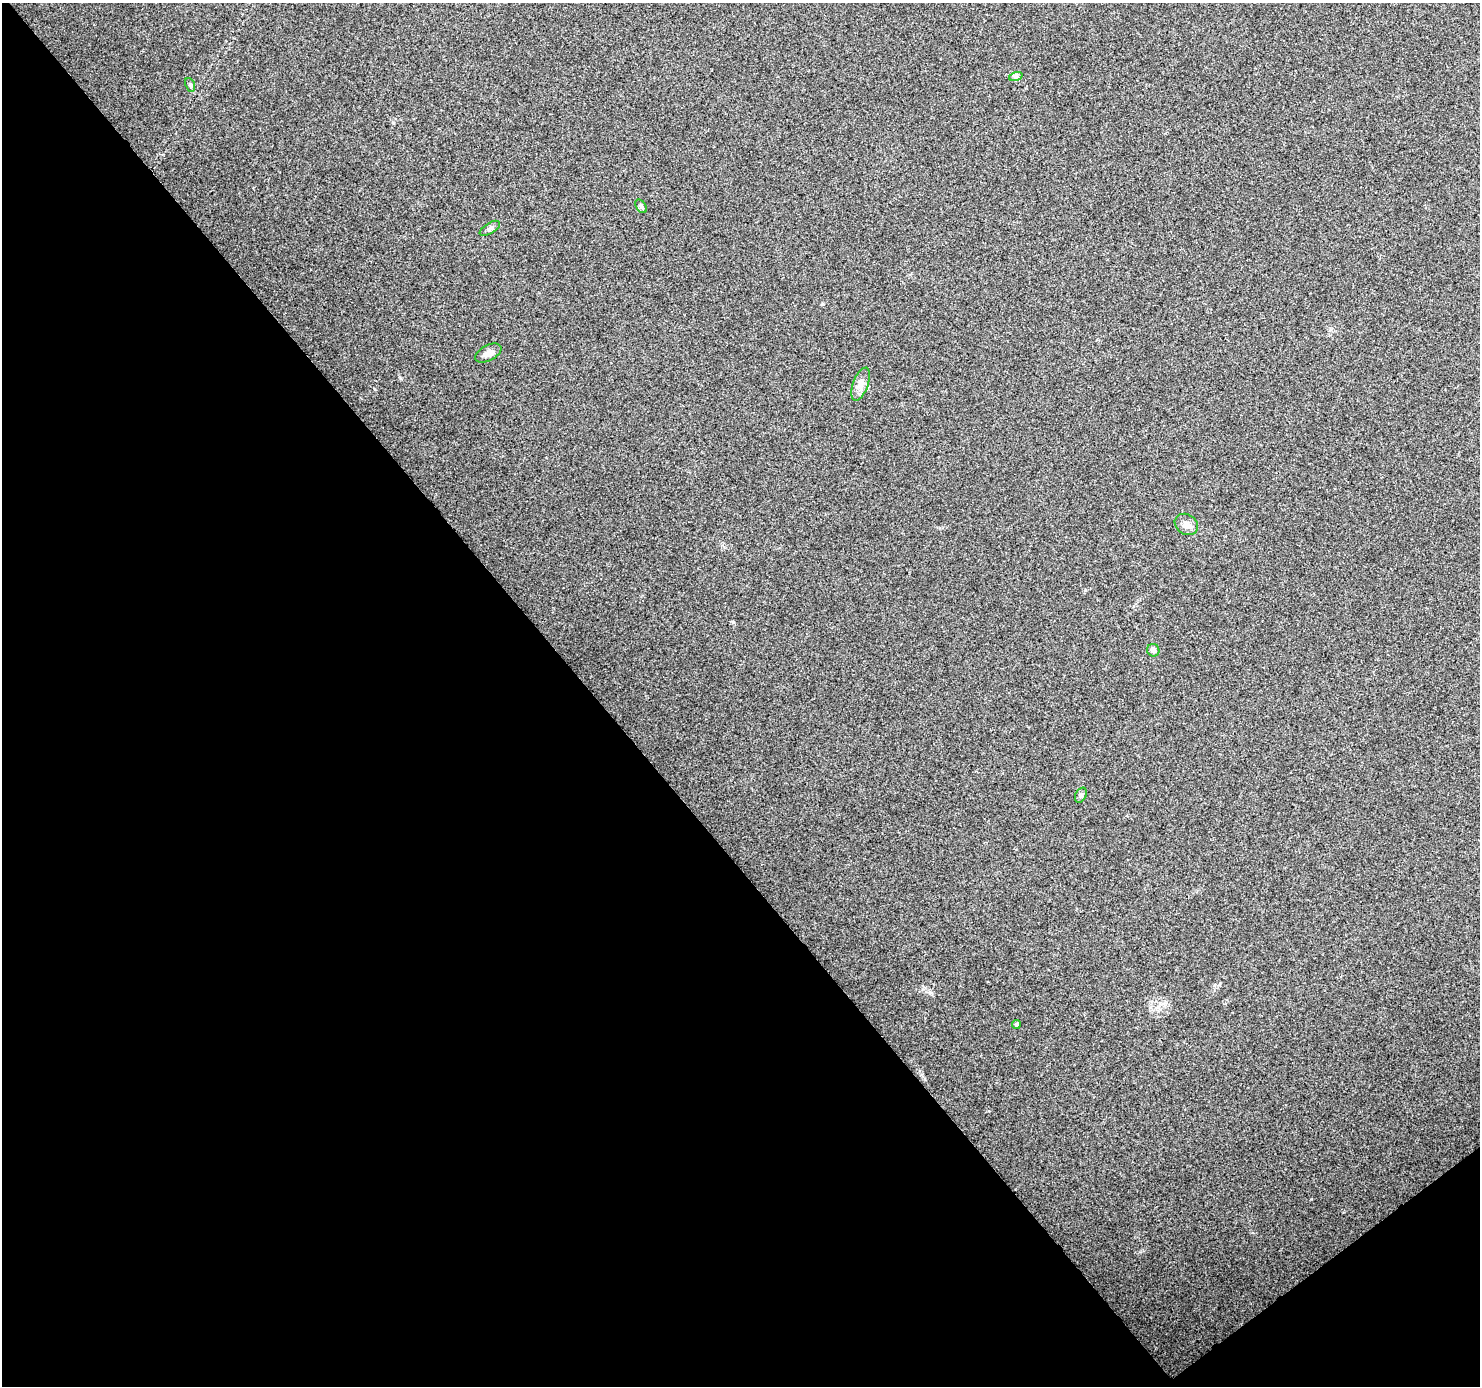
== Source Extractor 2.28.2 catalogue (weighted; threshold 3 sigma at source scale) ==
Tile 14 of 4 x 4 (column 2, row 4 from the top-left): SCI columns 1565-3042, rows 213-1596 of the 6079 x 6019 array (HDU 1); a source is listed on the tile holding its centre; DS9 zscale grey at full resolution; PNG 1482 x 1388 px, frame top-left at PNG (2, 3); each listed source drawn as its Kron ellipse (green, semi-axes under 4 px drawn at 4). Shown black and unused: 42% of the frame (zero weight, under 3 of 4 exposures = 7% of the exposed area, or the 3 px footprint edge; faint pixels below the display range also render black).
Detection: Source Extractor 2.28.2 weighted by HDU 2 'WHT'; one run over the whole footprint, this tile lists its part. Background 0.0798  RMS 0.0076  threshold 0.0343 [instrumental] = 3 sigma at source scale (4.5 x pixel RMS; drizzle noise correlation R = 1.50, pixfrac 1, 0.0396/0.0396 arcsec/px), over >= 5 px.
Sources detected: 10; all 10 listed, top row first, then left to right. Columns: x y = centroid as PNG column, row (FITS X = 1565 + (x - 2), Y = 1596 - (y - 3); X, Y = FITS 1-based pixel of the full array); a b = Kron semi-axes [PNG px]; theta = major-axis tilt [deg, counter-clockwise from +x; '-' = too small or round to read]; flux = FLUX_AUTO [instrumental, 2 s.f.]
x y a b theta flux
1016 76 7 4 18 1.5
190 85 7 4 -68 1.4
641 206 8 5 -54 1.5
490 228 11 5 32 2.3
488 353 14 7 28 5
861 384 17 7 71 5.2
1186 524 12 10 -32 4.8
1153 650 6 6 - 2.6
1081 795 8 5 61 1.6
1016 1024 4 4 - 1.6
Unlisted compact peaks at least as high as the median listed source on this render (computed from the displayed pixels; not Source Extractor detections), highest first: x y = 930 992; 822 304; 1085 590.